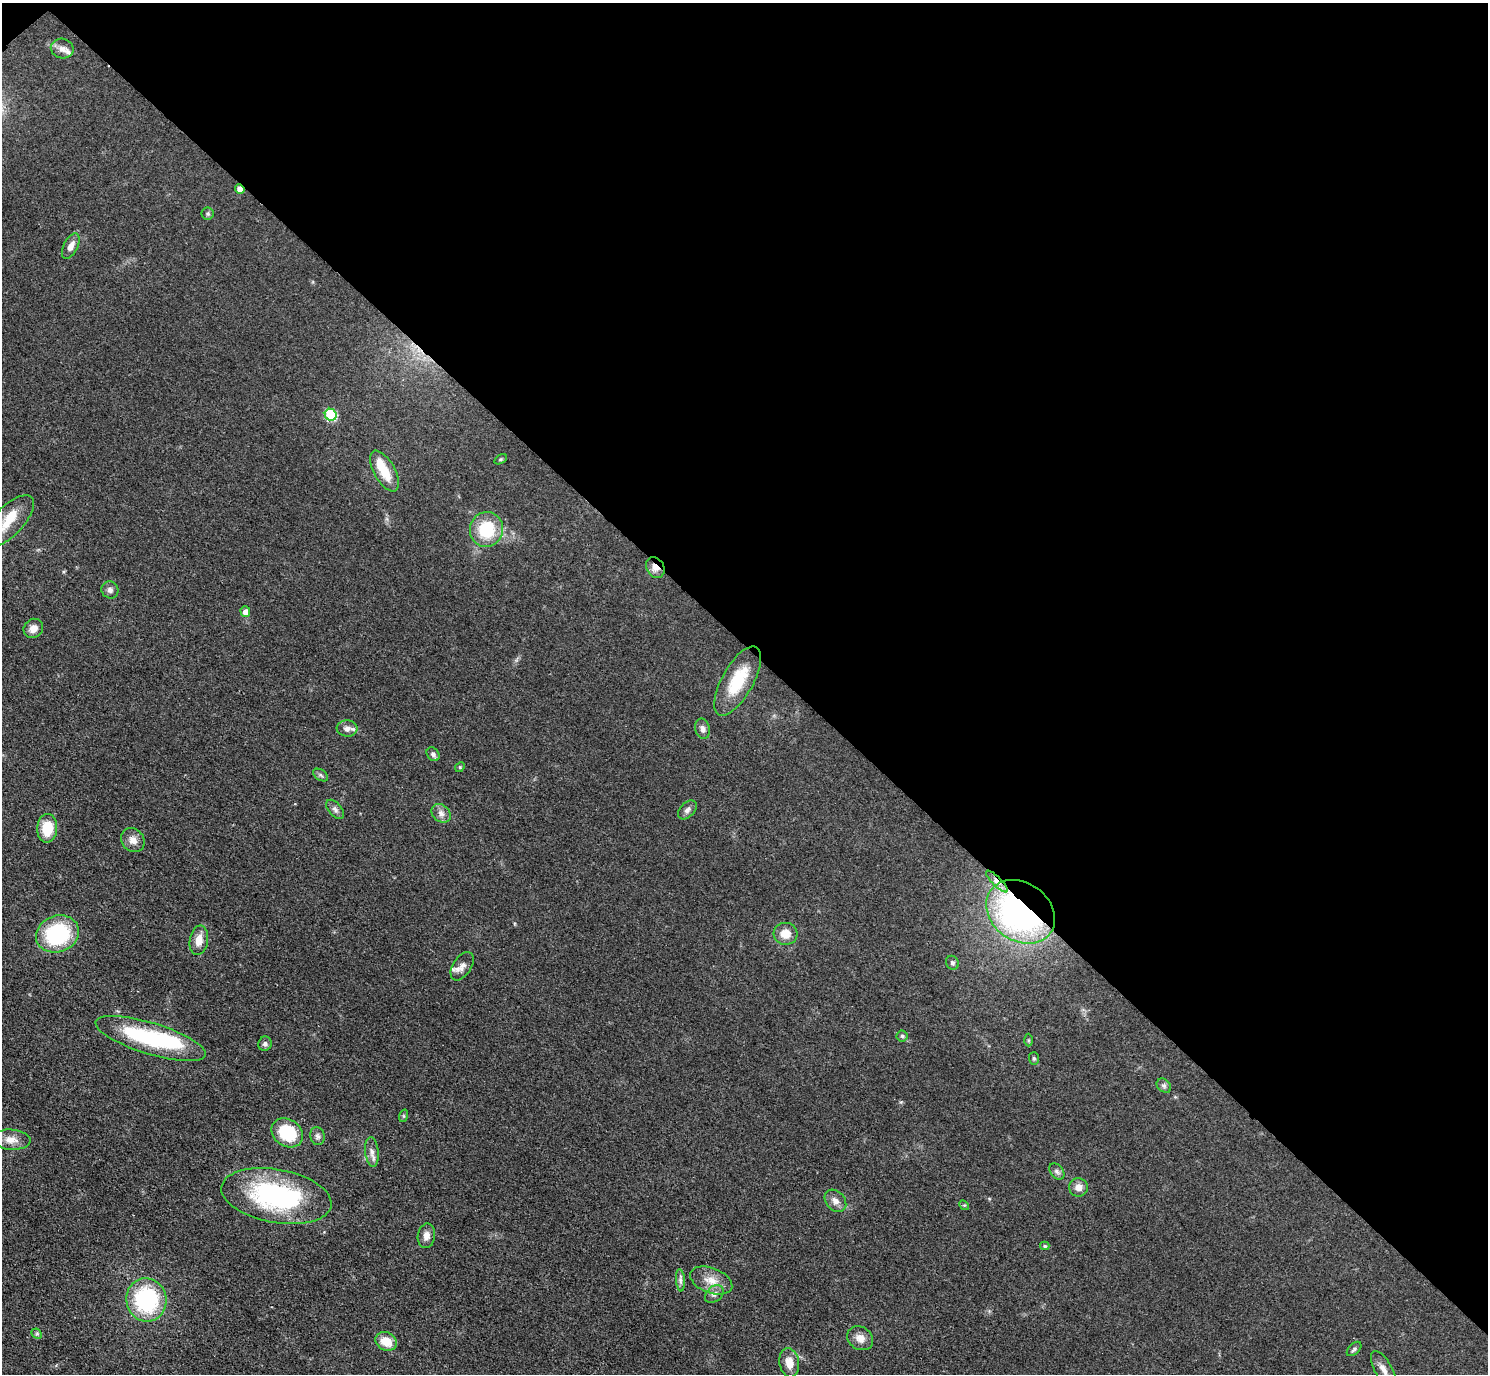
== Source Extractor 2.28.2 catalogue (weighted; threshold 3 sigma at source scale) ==
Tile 3 of 4 x 4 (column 3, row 1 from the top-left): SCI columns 3015-4500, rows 4316-5687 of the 6029 x 6027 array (HDU 1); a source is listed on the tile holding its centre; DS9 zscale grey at full resolution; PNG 1490 x 1376 px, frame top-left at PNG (2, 3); each listed source drawn as its Kron ellipse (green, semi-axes under 4 px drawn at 4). Shown black and unused: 47% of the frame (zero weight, under 3 of 4 exposures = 6% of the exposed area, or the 3 px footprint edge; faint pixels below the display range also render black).
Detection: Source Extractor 2.28.2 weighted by HDU 2 'WHT'; one run over the whole footprint, this tile lists its part. Background 0.0495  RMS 0.0064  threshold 0.029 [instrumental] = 3 sigma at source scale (4.5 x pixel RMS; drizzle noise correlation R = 1.50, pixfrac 1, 0.05/0.05 arcsec/px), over >= 5 px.
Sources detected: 63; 2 inside a brighter object's white glare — neither listed nor drawn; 2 inside a brighter listed object's ellipse — not listed separately; the other 59 listed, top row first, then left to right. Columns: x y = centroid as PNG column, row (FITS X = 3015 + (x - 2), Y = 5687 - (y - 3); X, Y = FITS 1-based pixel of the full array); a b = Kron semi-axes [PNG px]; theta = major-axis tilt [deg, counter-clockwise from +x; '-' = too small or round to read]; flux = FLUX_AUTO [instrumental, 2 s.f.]
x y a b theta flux
62 49 11 10 - 4
240 189 5 4 - 6.2
208 214 6 6 - 1.3
71 246 14 7 63 4.2
331 415 6 5 - 44
501 459 7 4 31 0.8
384 471 22 10 -60 14
8 521 33 14 46 19
486 529 17 16 - 29
655 567 11 8 -57 5.1
110 590 9 8 - 2.4
245 612 5 5 - 4.7
33 628 10 9 - 4.6
738 681 38 15 61 26
347 728 10 8 -5 3.7
703 729 10 7 -79 2.7
433 754 7 5 -49 1.7
460 767 5 4 - 0.77
321 775 8 5 -35 1.4
335 809 11 6 -50 2.3
687 810 11 7 46 2.5
441 813 10 8 -42 3.4
47 828 14 10 88 16
133 840 13 11 -49 5.2
997 881 14 4 -46 3.9
1021 912 37 29 -35 200
57 934 22 18 20 55
785 934 12 11 - 8
199 940 15 9 81 7.1
952 963 7 6 - 1.4
462 966 16 9 57 4.5
902 1036 5 5 - 1
151 1038 57 15 -17 66
1029 1040 6 4 90 0.84
265 1044 7 6 - 1.7
1034 1058 6 5 - 1
1164 1086 8 6 -42 1.7
403 1116 6 4 72 0.82
287 1133 17 13 -34 28
317 1136 9 7 -77 2
11 1140 19 10 -4 6.5
372 1152 15 6 -84 3.5
1057 1171 9 6 -50 1.9
1078 1187 9 9 - 4.3
276 1196 56 26 -10 99
835 1201 12 9 -49 4.2
964 1205 5 4 - 0.8
426 1236 12 8 81 3.9
1045 1246 4 3 - 1
680 1280 11 4 -85 2.1
711 1280 22 12 -21 9.3
714 1294 10 7 43 2.8
146 1300 22 20 -78 67
37 1334 6 4 -44 1
860 1338 13 11 -34 5.5
386 1341 11 9 -27 11
1354 1349 9 5 45 1.4
789 1363 14 9 -81 7.5
1383 1369 20 8 -61 6.4
Overlapping masked pixels (flux is a lower limit): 4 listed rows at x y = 240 189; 655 567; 997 881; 1021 912
Isophote crosses this tile's border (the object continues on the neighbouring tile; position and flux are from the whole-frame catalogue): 2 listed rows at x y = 8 521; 1383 1369